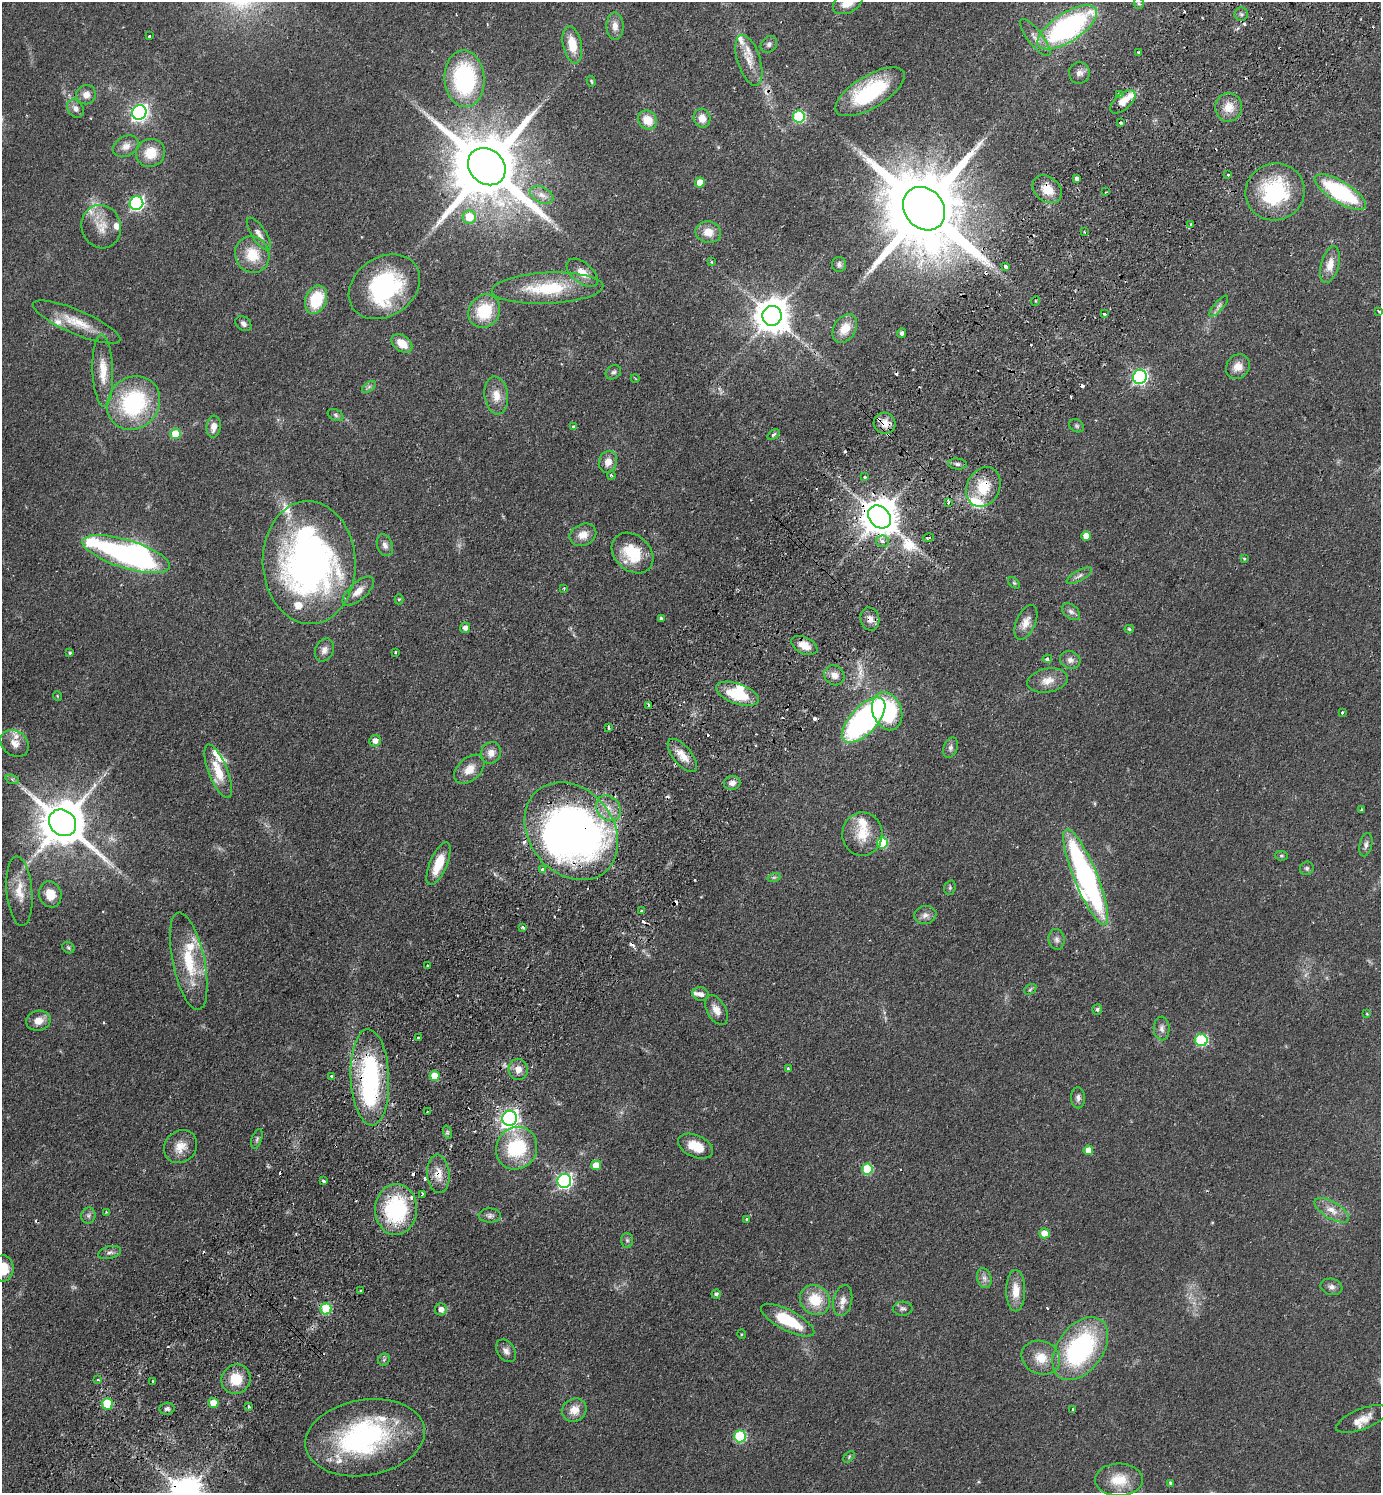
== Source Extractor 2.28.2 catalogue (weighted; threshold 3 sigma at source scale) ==
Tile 10 of 4 x 4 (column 2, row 3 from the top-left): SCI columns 1721-3099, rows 1533-3023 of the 6059 x 6046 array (HDU 1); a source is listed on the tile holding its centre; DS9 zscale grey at full resolution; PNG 1383 x 1495 px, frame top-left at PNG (2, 2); each listed source drawn as its Kron ellipse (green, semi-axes under 4 px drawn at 4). Shown black and unused: <1% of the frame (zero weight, under 2 of 3 exposures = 3% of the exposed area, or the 3 px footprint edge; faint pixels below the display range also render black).
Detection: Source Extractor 2.28.2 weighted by HDU 2 'WHT'; one run over the whole footprint, this tile lists its part. Background 0.0488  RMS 0.0049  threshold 0.0222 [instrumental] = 3 sigma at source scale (4.5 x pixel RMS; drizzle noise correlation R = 1.50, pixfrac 1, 0.05/0.05 arcsec/px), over >= 5 px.
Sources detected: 280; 6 inside a brighter object's white glare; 32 cosmic-ray / hot-pixel residue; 1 long thin detection or spike segment (spike, bleed or trail) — neither listed nor drawn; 18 inside a brighter listed object's ellipse — not listed separately; the other 223 listed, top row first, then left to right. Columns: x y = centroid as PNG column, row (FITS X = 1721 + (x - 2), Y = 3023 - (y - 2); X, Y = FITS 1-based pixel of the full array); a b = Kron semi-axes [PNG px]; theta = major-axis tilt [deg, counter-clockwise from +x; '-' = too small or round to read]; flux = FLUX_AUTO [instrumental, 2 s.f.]
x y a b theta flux
848 2 16 10 28 7.2
1139 3 5 5 - 0.67
1241 14 7 6 - 1
615 26 14 8 -89 3.4
1067 27 34 14 33 96
149 36 3 3 - 1.2
1035 38 23 7 -52 3.6
769 44 9 7 44 1.4
572 45 19 9 -77 9.9
1138 52 3 3 - 2.3
749 60 26 11 -72 6.8
1079 73 10 10 - 2.3
464 79 28 20 -85 57
591 81 5 3 - 0.53
870 92 39 16 31 37
1120 94 4 3 - 1.5
86 95 10 9 - 3.3
1123 102 15 7 41 5.8
1229 107 14 13 - 6.6
75 108 10 7 -50 2.4
139 112 7 7 - 180
799 117 6 6 - 44
702 118 9 8 - 4.9
647 120 10 8 -42 8.3
1121 122 3 3 - 1.2
126 146 14 10 27 3.7
150 153 15 14 - 9.8
487 167 20 17 -43 6200
1228 175 3 3 - 0.83
1077 179 4 3 - 1.8
700 183 5 5 - 6.7
1047 189 16 12 -40 7.2
1106 192 3 2 - 0.4
1275 192 30 28 21 44
1340 192 29 10 -31 52
541 195 12 8 -27 3.5
136 203 7 6 - 100
924 209 23 19 -51 8600
469 217 6 6 - 11
1191 224 3 3 - 0.78
101 227 22 19 -72 9
708 232 13 10 -12 6.1
1084 232 3 2 - 0.56
259 234 19 7 -57 3.2
252 255 18 17 - 13
711 262 4 3 - 0.65
839 264 7 7 - 1.4
1330 265 19 9 75 6
1005 266 3 3 - 3.2
582 273 18 10 -40 5.8
384 287 38 29 34 61
548 288 56 15 2 28
316 300 14 10 68 21
1035 301 5 3 - 0.58
1219 306 13 4 49 1.7
484 311 17 15 53 19
1379 311 4 3 - 1.7
1104 314 3 3 - 0.98
772 316 10 9 - 1100
77 322 47 12 -23 13
243 324 9 6 -40 1.7
845 329 15 11 57 7.7
902 333 4 4 - 1.4
402 344 11 7 -38 7.1
1238 367 13 11 52 4.8
103 371 36 10 -88 9.8
613 372 8 6 32 1.2
1140 377 7 7 - 110
635 378 4 3 - 0.39
369 387 8 4 37 1.1
496 395 19 12 -83 6.4
134 403 28 25 47 51
336 415 8 5 -28 1.1
884 423 11 10 - 5
1077 426 8 6 -33 1
213 427 11 7 83 3.8
574 427 3 3 - 6.6
175 434 5 5 - 12
773 435 6 4 38 1.1
608 462 11 9 74 4.5
957 464 9 5 -6 1.3
611 475 4 4 - 0.6
865 477 4 3 - 1
983 487 20 16 63 13
948 502 3 2 - 1.6
880 517 13 10 -45 1300
583 535 14 10 22 4.9
1086 536 5 5 - 4.7
929 538 5 3 - 1.3
882 541 6 5 - 2.1
385 545 11 7 -69 2.4
632 553 23 17 -42 18
126 554 46 14 -17 150
1244 559 4 3 - 0.49
309 563 61 46 -87 210
1079 576 14 5 29 1.9
1014 583 7 4 -45 0.67
564 589 3 2 - 0.56
358 591 19 9 42 4.9
399 599 5 4 - 0.65
1071 612 10 7 -37 1.8
661 618 4 3 - 1
870 619 11 9 -75 3.1
1026 622 18 9 66 4.7
465 628 5 5 - 2.8
1129 629 4 4 - 0.73
804 645 14 8 -25 5.7
324 650 12 9 64 2.7
395 652 3 3 - 0.68
70 653 3 3 - 0.69
1047 659 5 4 - 1.1
1070 660 10 8 -24 2.5
834 675 10 9 - 3.4
1048 680 20 11 11 5.8
737 694 22 10 -19 18
57 696 5 3 - 0.36
649 705 4 3 - 3.6
887 711 19 14 -70 45
1342 712 3 3 - 1.6
864 720 28 13 47 110
608 727 3 3 - 2
375 741 6 5 - 3.1
15 743 15 12 -37 5
950 748 10 7 73 1.7
491 753 11 10 - 3.7
682 755 20 9 -51 5.8
469 769 18 11 42 6
218 771 28 9 -68 12
12 779 7 4 -19 0.97
732 783 8 7 - 2.4
608 808 13 11 -50 5.7
1362 809 3 3 - 0.63
62 823 14 12 -41 2300
571 831 53 42 -51 270
862 834 22 20 89 12
882 843 5 5 - 26
1366 845 12 6 77 1.8
1281 856 6 4 -6 0.68
438 864 23 8 67 12
1307 868 7 6 - 1.1
542 869 3 3 - 1.3
774 877 7 4 18 0.84
1086 877 52 11 -68 150
950 888 7 5 71 0.89
19 891 35 13 -85 10
50 894 13 11 -72 7
642 911 3 3 - 0.88
925 915 11 9 11 2.5
522 927 3 3 - 1.2
1057 939 10 8 -83 2
68 948 6 5 - 0.78
189 961 50 16 -78 23
427 966 3 2 - 0.83
1030 989 6 4 32 0.84
701 994 8 6 -16 2.2
716 1010 16 9 -61 4.4
1097 1010 5 5 - 1
1367 1014 4 3 - 0.38
38 1021 12 10 13 4.8
1162 1028 12 8 -88 2.4
418 1038 3 3 - 1
1201 1040 6 6 - 46
518 1069 10 9 - 4.2
788 1069 4 3 - 1
331 1076 3 3 - 1.4
434 1076 5 5 - 9.4
370 1077 48 19 -87 72
1078 1098 10 7 -87 1.9
427 1111 3 2 - 0.61
510 1118 7 7 - 210
447 1132 7 4 -72 0.93
257 1139 10 5 72 1.2
696 1146 18 11 -24 9.5
180 1147 17 15 43 6.7
517 1148 22 20 56 33
1088 1150 5 5 - 5.2
596 1165 5 5 - 6
867 1169 5 5 - 21
438 1174 19 11 -85 6.1
324 1181 3 3 - 2.9
564 1181 7 7 - 120
422 1195 4 2 - 0.68
396 1209 25 21 89 45
1332 1210 19 8 -31 5
106 1212 3 3 - 0.53
88 1215 8 7 - 1.5
490 1215 11 7 -1 1.7
747 1219 4 3 - 0.86
1044 1233 5 5 - 6.5
627 1240 7 6 - 1.1
110 1253 11 6 16 1.6
3 1268 13 11 87 9.9
984 1278 10 7 -73 2.1
1331 1287 11 8 -10 2.1
361 1290 3 2 - 0.58
1016 1291 21 9 90 7.3
716 1294 4 4 - 1.1
815 1300 16 14 -41 14
843 1300 16 9 79 3.8
326 1309 5 5 - 27
441 1309 6 6 - 3.2
903 1309 10 7 3 1.4
788 1320 29 10 -28 22
741 1334 5 3 - 0.39
1080 1349 35 22 53 75
506 1351 12 8 -54 2.6
1041 1358 20 16 -23 8.6
384 1360 6 5 - 0.96
236 1379 15 14 - 11
98 1380 4 3 - 0.77
153 1381 3 2 - 0.49
213 1403 5 5 - 6.8
107 1404 5 5 - 21
249 1406 3 2 - 0.8
167 1409 7 6 - 1.4
1073 1409 3 3 - 0.91
574 1410 12 11 - 5.4
1362 1419 28 10 22 5.8
740 1436 6 6 - 39
365 1438 60 38 10 90
849 1457 7 4 47 0.67
1119 1480 24 16 0 12
1171 1483 4 4 - 0.78
Overlapping masked pixels (flux is a lower limit): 11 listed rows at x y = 1047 189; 924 209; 884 423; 983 487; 880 517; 870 619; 649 705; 571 831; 370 1077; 438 1174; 396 1209
Isophote crosses this tile's border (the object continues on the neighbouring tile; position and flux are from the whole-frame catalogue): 3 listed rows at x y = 848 2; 1379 311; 3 1268